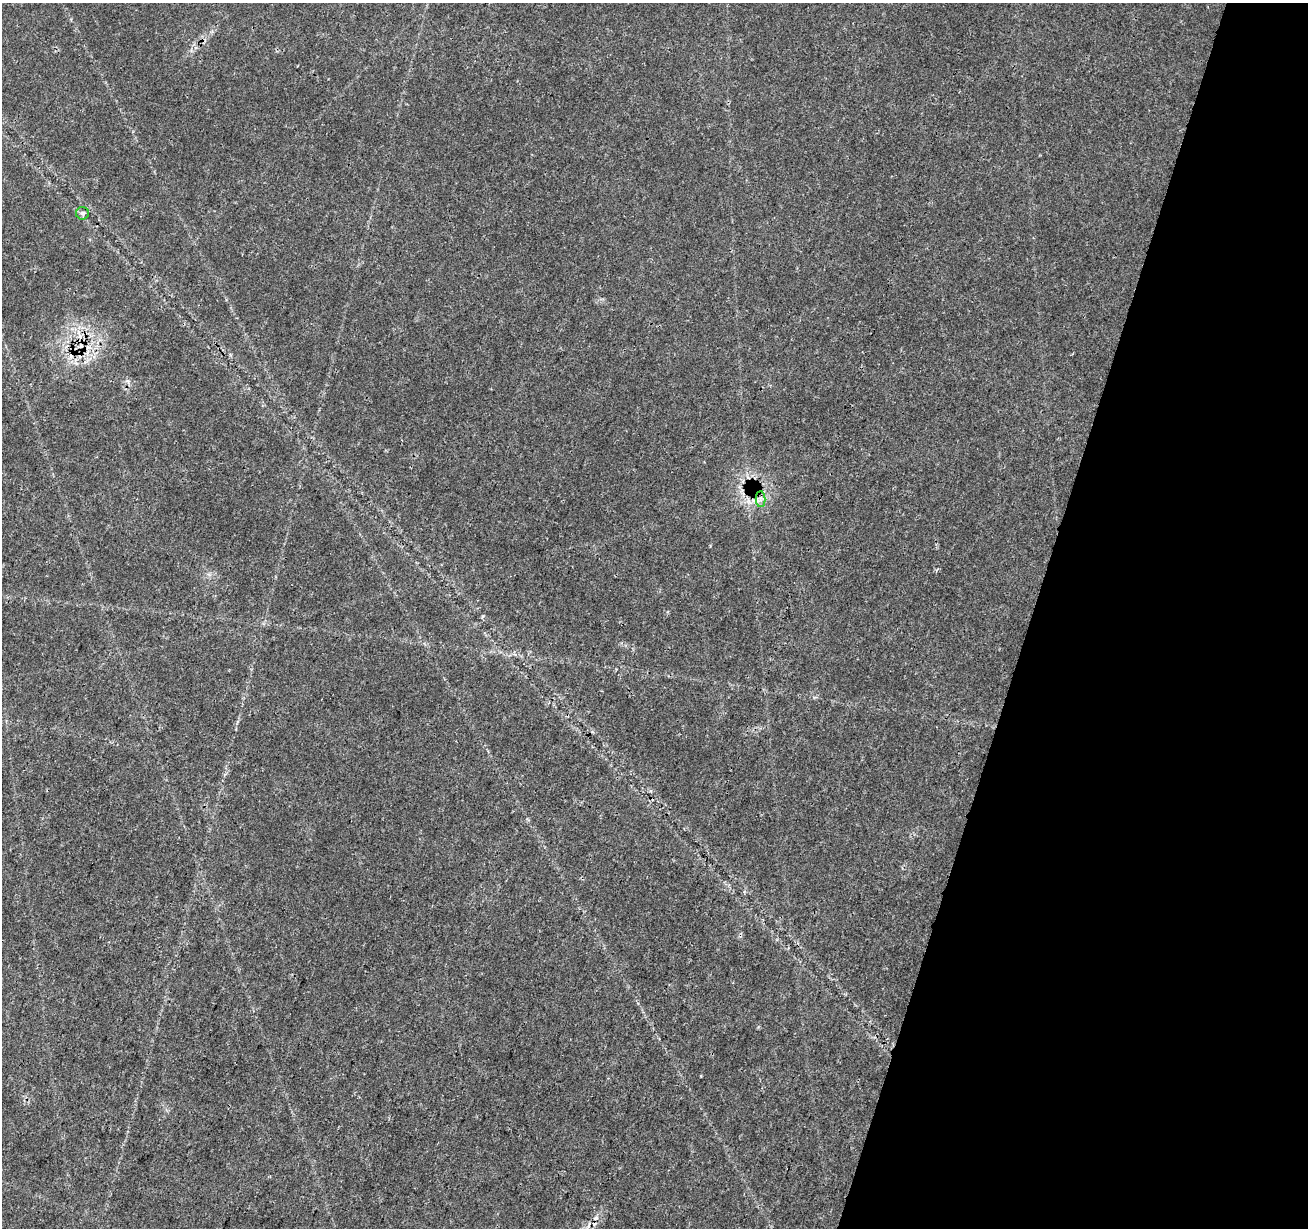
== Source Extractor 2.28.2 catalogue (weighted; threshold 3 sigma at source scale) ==
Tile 8 of 4 x 4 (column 4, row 2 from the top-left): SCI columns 3930-5235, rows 2736-3961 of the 5237 x 5409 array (HDU 1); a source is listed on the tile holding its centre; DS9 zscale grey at full resolution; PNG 1310 x 1230 px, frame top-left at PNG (2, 3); each listed source drawn as its Kron ellipse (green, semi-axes under 4 px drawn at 4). Shown black and unused: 21% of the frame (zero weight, under 3 of 4 exposures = <1% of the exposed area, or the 3 px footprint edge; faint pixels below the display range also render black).
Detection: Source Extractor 2.28.2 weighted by HDU 2 'WHT'; one run over the whole footprint, this tile lists its part. Background 0.0269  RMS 0.0024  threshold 0.0107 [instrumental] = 3 sigma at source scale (4.5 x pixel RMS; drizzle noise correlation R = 1.50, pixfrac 1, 0.0396/0.0396 arcsec/px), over >= 5 px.
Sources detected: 4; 2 cosmic-ray / hot-pixel residue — neither listed nor drawn; the other 2 listed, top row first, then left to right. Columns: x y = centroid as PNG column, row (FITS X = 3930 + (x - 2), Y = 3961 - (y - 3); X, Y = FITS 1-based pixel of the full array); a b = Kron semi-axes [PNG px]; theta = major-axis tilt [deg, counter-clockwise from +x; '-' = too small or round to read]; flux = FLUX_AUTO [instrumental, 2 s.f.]
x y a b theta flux
82 213 6 6 - 0.62
760 499 7 5 89 0.71